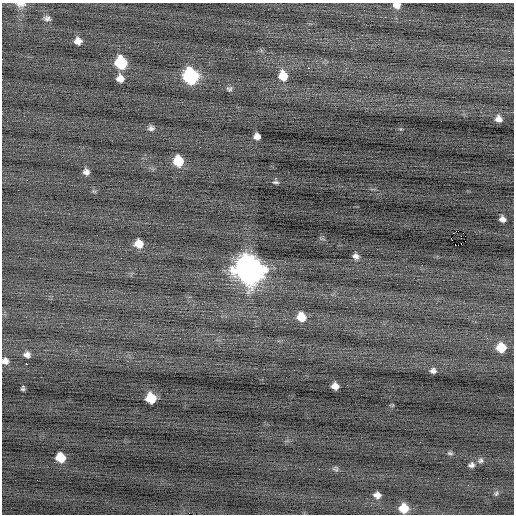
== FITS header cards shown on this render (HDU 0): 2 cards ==
NAXIS1  =                  512 / Axis length
NAXIS2  =                  512 / Axis length

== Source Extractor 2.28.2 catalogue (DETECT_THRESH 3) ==
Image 512 x 512 px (HDU 0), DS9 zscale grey, 1 PNG px = 1 image px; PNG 516 x 516 px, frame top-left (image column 1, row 512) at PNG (2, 3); no overlay
Background -0.0419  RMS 0.79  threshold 2.36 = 3 sigma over >= 5 px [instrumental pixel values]
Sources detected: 47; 1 with non-positive FLUX_AUTO (blend fragments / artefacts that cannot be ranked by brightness) is not listed; the other 46 listed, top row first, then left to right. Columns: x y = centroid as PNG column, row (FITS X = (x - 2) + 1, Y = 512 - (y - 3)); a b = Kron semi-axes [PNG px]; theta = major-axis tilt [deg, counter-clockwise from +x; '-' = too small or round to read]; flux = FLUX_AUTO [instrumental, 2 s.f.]
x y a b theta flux
20 4 14 7 -3 290
397 5 8 6 -11 360
47 18 8 6 -12 180
78 41 7 7 - 340
121 62 9 8 - 3400
308 68 2 2 - 430
191 76 10 9 - 9000
283 76 10 9 - 990
120 78 8 7 - 350
229 89 8 6 11 130
498 119 6 6 - 300
441 121 2 2 - 46
151 128 7 6 - 170
257 136 6 6 - 290
178 161 9 8 - 1500
86 172 6 6 - 220
276 182 7 4 -5 93
94 191 7 4 -19 66
502 219 6 5 - 250
458 231 2 2 - 7200
461 243 2 2 - 52
139 244 8 8 - 650
455 244 2 2 - 46
458 245 2 2 - 43
356 256 8 7 - 220
249 270 12 11 - 76000
301 317 9 8 - 850
501 347 8 8 - 1300
27 355 8 7 - 230
299 359 2 2 - 49
5 361 8 8 - 250
26 364 3 2 - 690
433 371 7 6 - 180
335 386 7 6 - 350
23 388 5 4 - 96
151 398 8 8 - 1400
450 453 7 4 -2 91
60 457 8 7 - 1100
480 460 8 7 - 140
471 465 7 6 - 170
319 469 2 2 - 32
335 469 8 6 -13 110
438 478 3 2 - 49
496 493 7 5 48 100
377 495 6 5 - 300
404 508 8 8 - 930
At the frame edge (FLAGS 8, measured only in part): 3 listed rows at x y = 20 4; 397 5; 5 361
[1 non-positive-flux detection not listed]